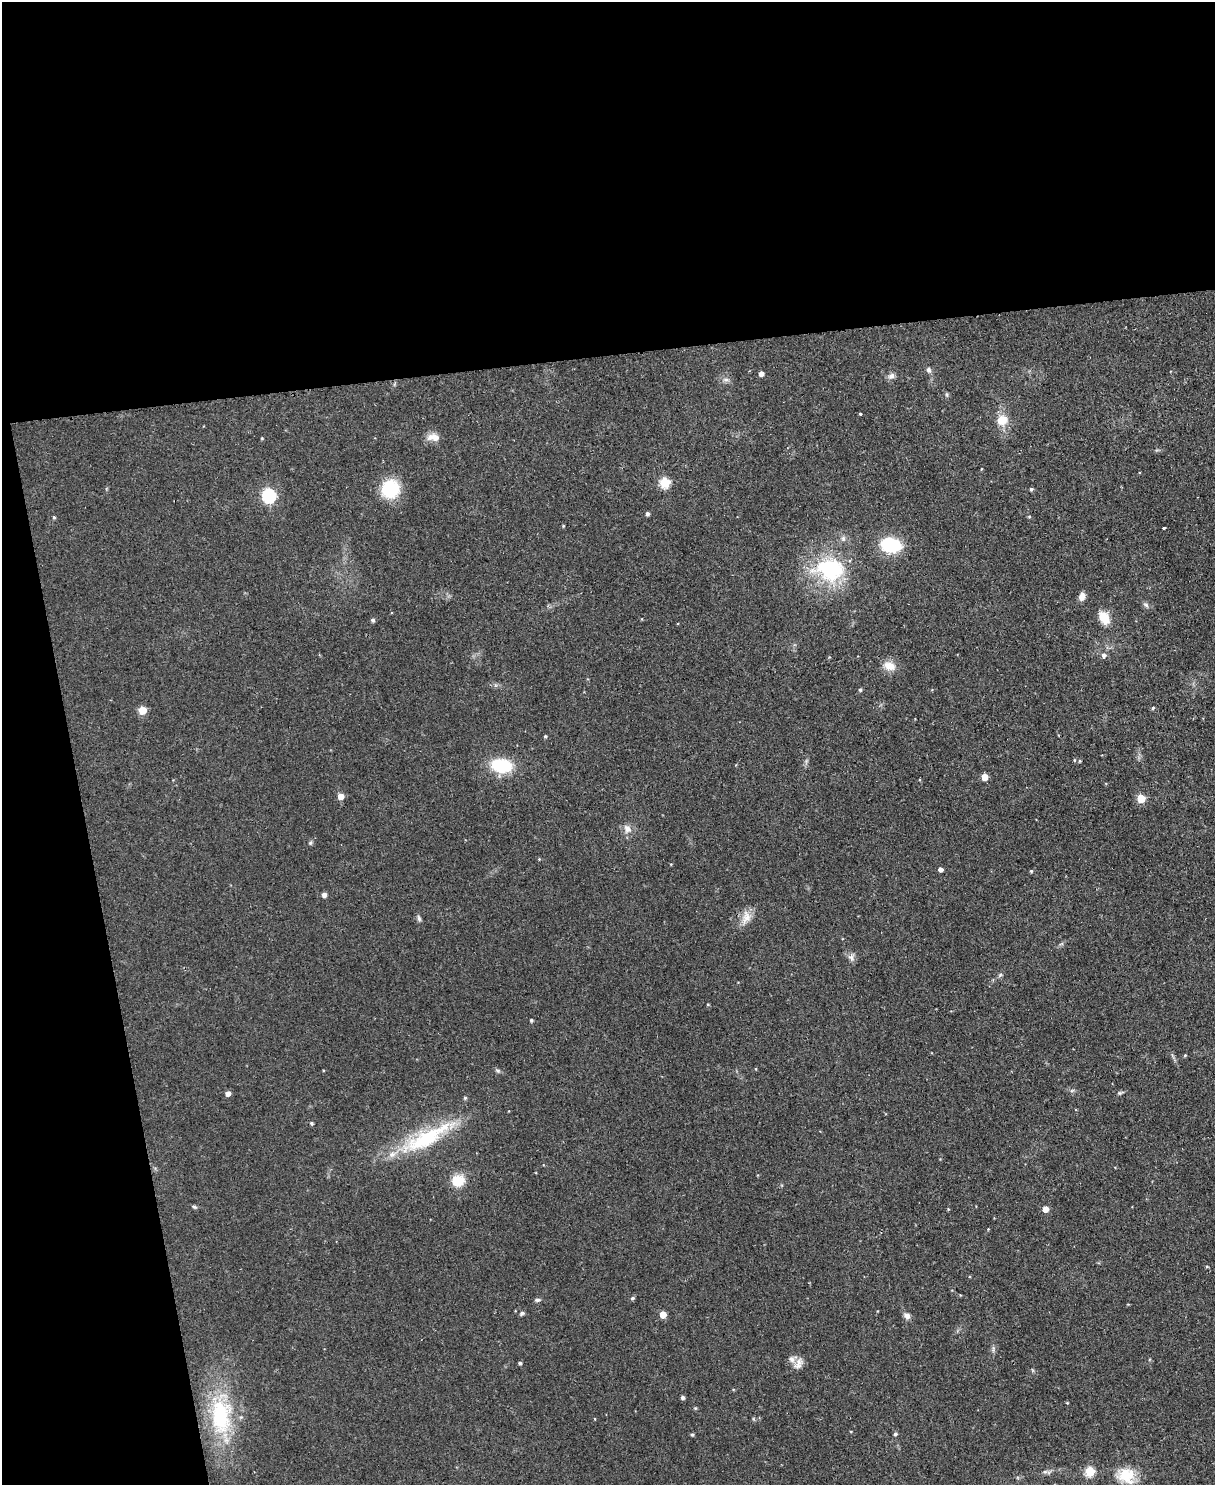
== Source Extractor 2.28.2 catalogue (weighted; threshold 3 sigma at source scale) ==
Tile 1 of 4 x 3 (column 1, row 1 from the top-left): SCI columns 4-1216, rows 3105-4587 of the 4855 x 4839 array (HDU 1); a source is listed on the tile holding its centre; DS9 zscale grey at full resolution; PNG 1217 x 1487 px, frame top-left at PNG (2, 2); no overlay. Shown black and unused: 30% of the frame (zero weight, under 2 of 3 exposures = <1% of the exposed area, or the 3 px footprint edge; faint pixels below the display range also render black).
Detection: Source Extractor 2.28.2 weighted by HDU 2 'WHT'; one run over the whole footprint, this tile lists its part. Background 0.0935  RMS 0.0096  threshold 0.0434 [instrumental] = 3 sigma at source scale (4.5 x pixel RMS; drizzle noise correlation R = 1.50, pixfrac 1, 0.05/0.05 arcsec/px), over >= 5 px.
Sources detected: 85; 1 inside a brighter object's white glare — not listed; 2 inside a brighter listed object's ellipse — not listed separately; the other 82 listed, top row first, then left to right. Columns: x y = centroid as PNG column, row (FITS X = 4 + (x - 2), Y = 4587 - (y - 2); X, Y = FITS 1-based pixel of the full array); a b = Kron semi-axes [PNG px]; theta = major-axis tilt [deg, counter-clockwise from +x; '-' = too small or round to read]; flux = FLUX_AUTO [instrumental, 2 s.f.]
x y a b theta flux
928 370 7 6 - 2.9
761 374 4 4 - 4.9
891 376 10 7 40 3.8
726 380 11 4 -5 2.9
947 395 6 4 -72 1.4
860 414 3 3 - 2.5
1001 420 7 7 - 23
433 437 17 9 -3 8.4
262 438 4 3 - 0.83
981 469 4 3 - 0.63
665 483 5 5 - 60
390 489 16 16 - 53
1031 489 5 4 - 1.4
269 496 6 6 - 150
647 514 4 4 - 2.5
54 517 4 3 - 1.3
1029 517 4 4 - 1
563 526 3 3 - 0.87
1164 528 4 3 - 3.6
843 538 8 6 -76 3
891 545 15 11 -9 71
829 570 41 32 -37 85
1082 597 10 7 74 5.6
1146 605 8 5 -31 2.5
1104 618 12 8 -59 20
373 620 5 4 - 2.2
1104 656 6 6 - 3.3
889 666 17 11 -20 11
860 690 5 4 - 1.5
1153 708 5 4 - 1.3
142 710 5 5 - 32
545 736 4 4 - 1.3
1074 760 4 3 - 0.92
1080 761 4 4 - 0.88
501 766 16 11 -8 63
984 777 5 5 - 14
341 796 5 5 - 9.5
1141 798 5 5 - 31
627 829 13 10 -65 6.9
311 843 7 5 55 1.6
671 864 4 3 - 0.73
940 869 4 4 - 4.2
1031 871 4 4 - 1.1
324 895 4 4 - 4.7
746 917 20 12 77 11
419 918 9 5 -77 2.3
851 958 11 7 -65 4.2
1000 975 7 4 45 1.7
708 1004 4 3 - 0.86
531 1020 4 3 - 1.5
1185 1055 4 4 - 1
756 1069 4 3 - 0.76
498 1071 7 5 -17 1.9
1072 1090 6 4 19 1.4
228 1093 5 4 - 5.9
1120 1093 9 4 21 1.8
465 1098 5 4 - 1.5
311 1123 5 4 - 1.5
425 1140 79 19 29 82
458 1181 13 12 - 22
194 1207 8 4 -24 1.6
948 1209 4 3 - 0.78
1045 1209 5 5 - 9.6
988 1229 3 3 - 0.66
1207 1267 5 3 - 0.97
632 1298 5 4 - 1.8
537 1300 8 4 5 2.1
522 1313 6 5 - 2.1
663 1315 5 4 - 15
907 1316 9 7 -43 4.7
993 1349 11 3 85 2
520 1363 4 4 - 1.7
798 1364 16 9 65 6.7
682 1397 4 4 - 2.5
695 1408 5 4 - 1.2
221 1416 54 28 -87 87
595 1419 4 2 - 0.67
895 1434 4 4 - 2
692 1435 4 4 - 1.5
1090 1471 5 5 - 53
1045 1472 6 5 - 1.8
1126 1475 23 19 -21 26